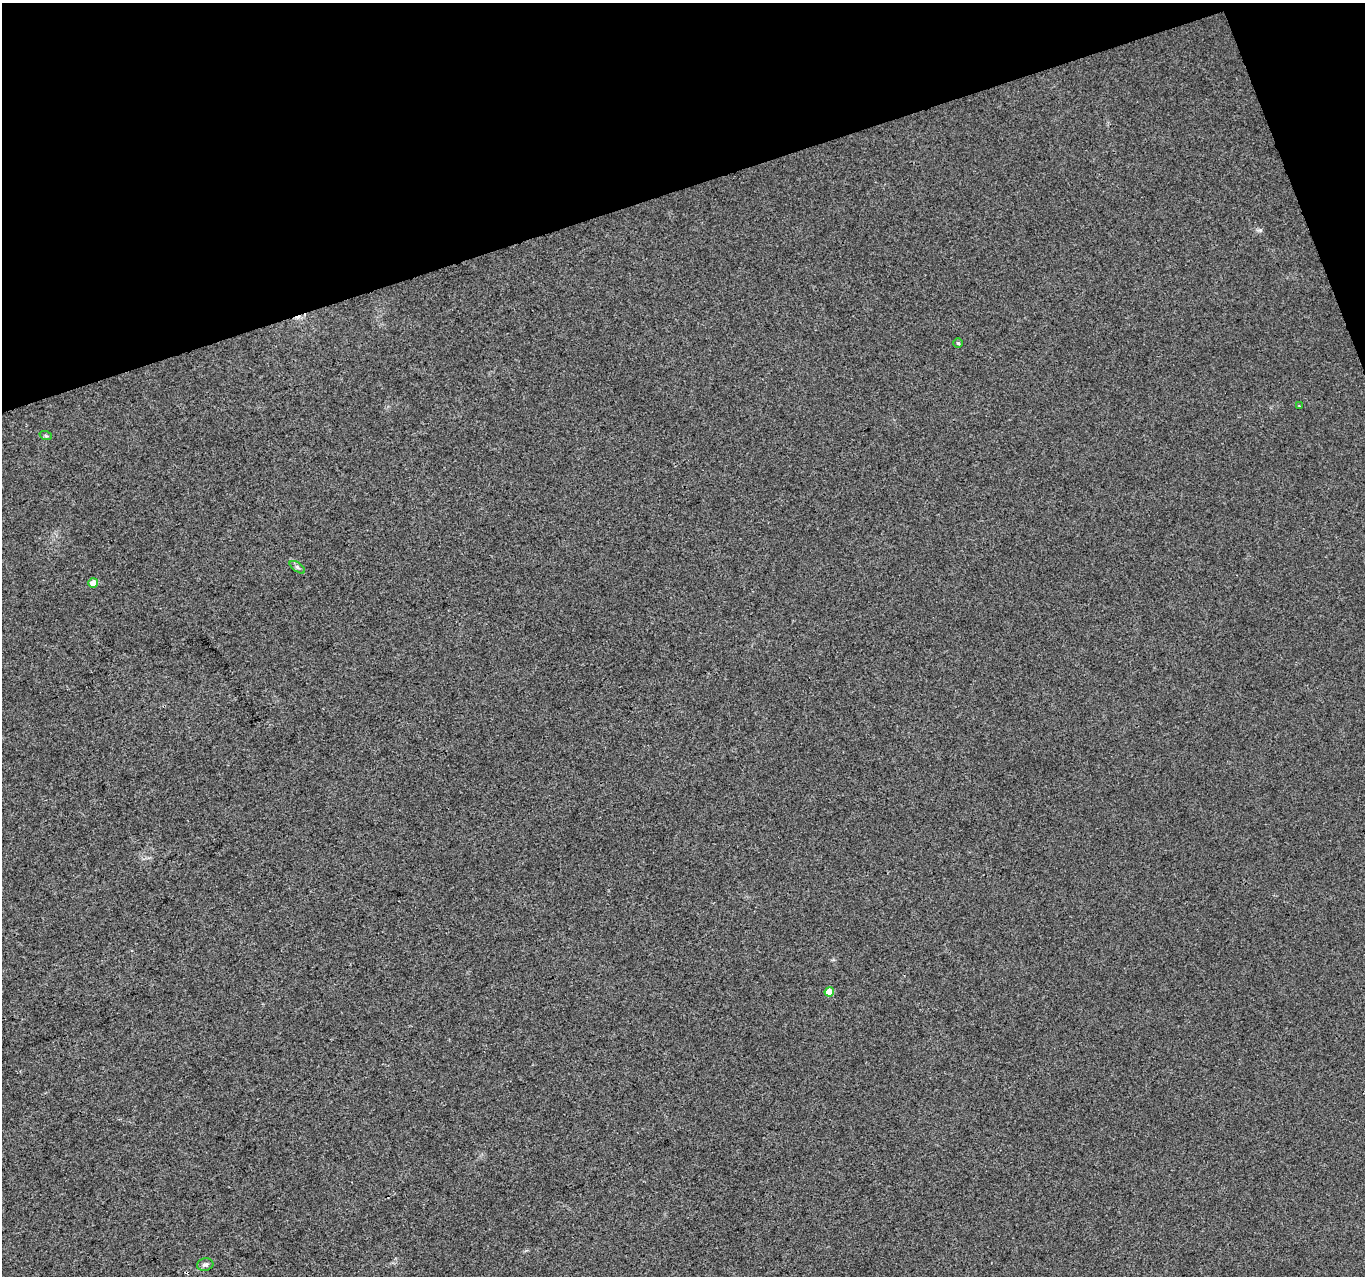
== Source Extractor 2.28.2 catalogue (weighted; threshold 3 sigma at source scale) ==
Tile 3 of 4 x 4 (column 3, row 1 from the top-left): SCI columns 2731-4093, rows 3946-5219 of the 5457 x 5290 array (HDU 1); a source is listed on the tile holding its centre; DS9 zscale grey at full resolution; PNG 1367 x 1278 px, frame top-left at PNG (2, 3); each listed source drawn as its Kron ellipse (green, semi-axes under 4 px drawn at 4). Shown black and unused: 16% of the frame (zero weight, under 3 of 4 exposures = <1% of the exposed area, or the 3 px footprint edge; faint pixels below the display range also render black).
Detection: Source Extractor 2.28.2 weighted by HDU 2 'WHT'; one run over the whole footprint, this tile lists its part. Background 0.00548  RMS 0.0035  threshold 0.0156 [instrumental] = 3 sigma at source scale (4.5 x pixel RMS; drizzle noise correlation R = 1.50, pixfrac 1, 0.0396/0.0396 arcsec/px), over >= 5 px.
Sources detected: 8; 1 cosmic-ray / hot-pixel residue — neither listed nor drawn; the other 7 listed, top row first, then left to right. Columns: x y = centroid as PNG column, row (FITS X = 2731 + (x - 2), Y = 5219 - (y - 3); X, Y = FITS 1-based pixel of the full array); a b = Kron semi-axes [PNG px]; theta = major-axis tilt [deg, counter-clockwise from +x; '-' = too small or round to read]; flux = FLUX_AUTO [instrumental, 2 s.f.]
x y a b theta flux
958 343 4 4 - 0.48
1299 406 3 2 - 0.35
46 436 6 4 -19 0.45
297 567 9 4 -36 0.77
93 583 5 4 - 3.8
829 992 5 4 - 5.7
205 1265 8 6 13 1.1